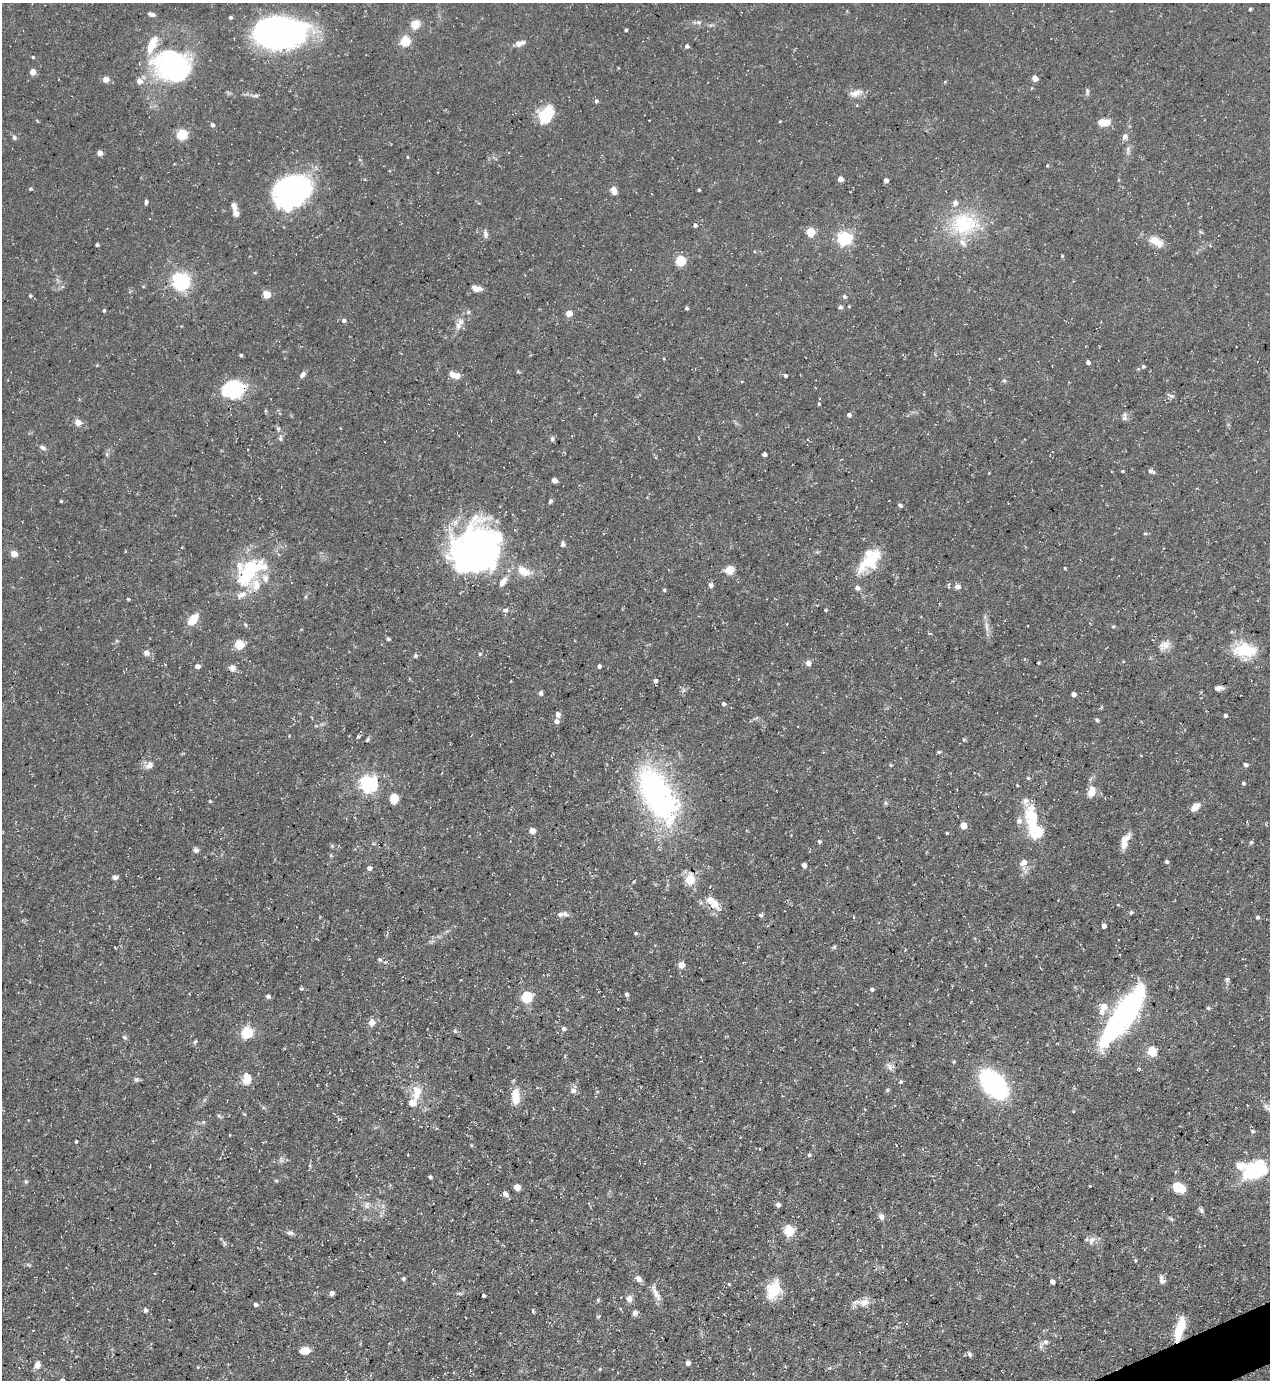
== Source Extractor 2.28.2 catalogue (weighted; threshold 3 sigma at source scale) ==
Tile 6 of 4 x 4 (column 2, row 2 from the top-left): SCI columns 1547-2814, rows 2759-4136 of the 5499 x 5515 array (HDU 1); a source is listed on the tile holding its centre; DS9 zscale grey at full resolution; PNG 1272 x 1382 px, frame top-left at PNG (2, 3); no overlay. Shown black and unused: <1% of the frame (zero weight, under 3 of 5 exposures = <1% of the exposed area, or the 3 px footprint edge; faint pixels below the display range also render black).
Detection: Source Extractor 2.28.2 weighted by HDU 2 'WHT'; one run over the whole footprint, this tile lists its part. Background 0.0593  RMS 0.004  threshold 0.0181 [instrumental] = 3 sigma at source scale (4.5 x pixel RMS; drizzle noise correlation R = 1.50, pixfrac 1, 0.05/0.05 arcsec/px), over >= 5 px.
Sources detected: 259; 8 inside a brighter object's white glare — not listed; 16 inside a brighter listed object's ellipse — not listed separately; the other 235 listed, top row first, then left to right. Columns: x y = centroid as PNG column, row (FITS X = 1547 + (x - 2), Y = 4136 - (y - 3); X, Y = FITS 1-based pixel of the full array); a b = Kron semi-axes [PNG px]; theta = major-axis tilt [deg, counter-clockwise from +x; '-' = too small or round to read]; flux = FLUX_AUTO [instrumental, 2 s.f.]
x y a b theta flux
1250 9 3 3 - 0.64
151 14 8 4 -18 1.2
230 17 4 4 - 0.78
698 22 7 7 - 1.1
415 24 5 5 - 16
626 30 3 3 - 0.58
283 34 45 22 20 130
405 41 5 5 - 24
520 43 13 6 17 2.3
152 45 23 9 66 8.7
687 46 4 4 - 1
33 57 3 3 - 0.49
174 66 29 25 -19 83
32 72 4 4 - 4.5
1035 78 4 4 - 4.5
106 79 5 4 - 4.4
139 81 6 6 - 2.7
1087 91 9 4 -87 0.85
856 93 16 8 22 3.2
256 95 7 4 -1 0.73
596 101 5 5 - 0.89
546 115 19 13 61 14
780 121 4 2 - 0.28
1104 122 12 7 -3 5.7
212 125 5 4 - 1.1
182 134 5 5 - 31
1125 136 8 7 - 1.6
14 137 6 6 - 0.85
100 153 4 4 - 3.6
407 157 4 3 - 0.33
841 179 4 4 - 3.2
886 180 4 4 - 2.1
614 190 8 5 -70 3.8
699 190 3 3 - 0.47
291 192 37 16 36 65
146 202 6 3 88 0.8
234 206 11 6 -72 1.9
236 214 6 6 - 2.1
964 224 38 29 5 26
695 225 4 4 - 0.91
810 232 5 5 - 16
485 234 11 5 -81 1.2
844 238 6 6 - 85
1156 242 20 10 -34 4.8
97 245 4 3 - 0.8
1062 256 3 3 - 0.36
680 261 5 5 - 27
180 281 6 6 - 150
476 288 12 6 -15 2.5
267 295 7 6 - 4.1
30 296 4 3 - 0.48
844 296 6 5 - 0.78
840 307 6 4 20 0.65
687 308 3 3 - 0.7
104 310 5 4 - 0.48
569 313 4 4 - 6.5
344 320 5 4 - 1.1
458 326 10 6 -80 1.8
241 355 4 3 - 0.62
1088 362 4 4 - 1.2
1143 366 5 5 - 0.62
303 374 8 5 52 1.3
452 374 8 6 -61 2.7
785 376 4 3 - 0.83
1004 381 6 4 -1 0.53
233 390 24 18 14 24
1171 396 10 4 -26 0.92
819 404 4 3 - 0.41
849 415 5 5 - 1.2
1124 418 7 7 - 1.2
78 422 5 5 - 5.6
280 438 9 5 87 1
552 439 6 5 - 0.77
43 448 9 5 -33 1.2
107 454 7 4 -72 0.64
764 454 4 4 - 1.3
1122 471 4 3 - 0.45
1151 471 9 5 -26 1.2
554 480 4 4 - 3.1
61 501 3 3 - 0.46
550 501 6 4 62 0.72
900 505 6 4 -31 0.72
563 544 6 5 - 1.1
474 551 56 38 -84 100
14 554 5 4 - 5.4
869 560 37 12 42 13
251 567 39 22 9 23
1065 568 5 3 - 0.35
729 570 5 5 - 17
523 571 18 11 -26 5.8
711 585 6 5 - 1.1
957 587 6 6 - 1.7
857 588 5 5 - 1.5
664 590 4 4 - 0.58
241 595 17 8 30 3.5
128 599 4 3 - 0.39
505 610 8 6 2 1.1
825 610 3 3 - 0.48
193 619 12 7 51 7.2
246 625 6 3 -70 0.49
987 626 15 4 -87 2
1113 627 5 3 - 0.41
388 639 5 4 - 0.63
239 644 5 5 - 20
1164 645 17 11 23 3.2
1245 650 31 16 -8 14
146 653 8 8 - 1.6
480 654 5 4 - 0.68
415 656 5 4 - 0.78
808 663 5 5 - 2.4
1038 663 5 3 - 0.41
197 666 5 4 - 1.9
599 666 4 3 - 1.1
232 668 9 8 - 1.7
655 681 5 4 - 0.89
1220 688 10 6 -23 1.5
540 693 5 4 - 1.2
1073 694 4 4 - 1.8
723 704 5 5 - 0.81
558 714 5 5 - 2.3
1225 715 4 4 - 0.96
1097 720 4 4 - 0.61
556 721 6 5 - 1.7
358 737 5 4 - 0.6
964 740 5 4 - 0.46
939 752 5 3 - 0.57
149 765 12 8 33 2.1
891 765 4 4 - 0.42
1245 765 5 4 - 1.1
1243 783 3 3 - 0.71
368 784 6 6 - 150
1091 792 14 8 75 4.2
658 796 73 33 -61 94
394 799 8 7 - 6.8
210 801 4 4 - 0.4
1195 807 10 6 40 3.6
1032 817 43 16 -73 18
963 826 5 4 - 5.5
532 831 5 5 - 5
1036 832 6 6 - 59
947 833 3 2 - 0.44
1124 840 19 7 43 3.3
820 841 5 3 - 0.63
1251 842 4 4 - 0.66
196 850 6 6 - 1.2
1167 861 5 4 - 0.62
1024 862 8 6 45 2.6
804 865 5 4 - 1.6
369 868 5 4 - 1.5
115 877 7 5 4 1.1
690 879 5 5 - 21
715 904 19 11 -51 4.9
1118 905 4 2 - 0.3
1131 912 5 4 - 0.74
560 914 11 7 10 1.8
761 915 6 4 49 0.69
1257 917 4 4 - 0.76
1104 926 4 4 - 1.8
636 933 5 4 - 0.5
834 947 5 5 - 0.54
905 950 3 3 - 0.31
380 959 6 3 -51 0.76
681 965 5 5 - 3.8
1227 979 7 6 - 0.8
301 989 5 4 - 0.6
872 989 5 4 - 0.81
626 994 4 4 - 1
268 997 5 4 - 1.1
526 997 5 5 - 38
1103 1007 7 6 - 5.1
1208 1008 5 4 - 0.61
1101 1012 7 7 - 2.2
1125 1013 55 19 54 89
371 1022 6 6 - 4
564 1029 5 5 - 1.1
455 1031 6 5 - 0.66
246 1033 6 5 - 40
124 1037 7 5 -17 0.73
195 1042 7 4 52 0.6
1152 1051 5 5 - 18
565 1056 4 4 - 0.46
890 1067 11 7 -60 1.7
247 1078 14 10 86 4.8
136 1079 7 6 - 0.88
901 1082 4 4 - 0.62
994 1084 23 14 -48 72
888 1090 6 4 69 0.54
573 1091 8 7 - 1.4
417 1093 19 11 78 6.5
515 1096 19 10 90 6.8
412 1103 5 5 - 6.7
203 1122 6 4 45 0.58
1253 1131 5 4 - 0.61
76 1141 3 2 - 0.45
809 1155 5 4 - 0.75
281 1160 9 4 -77 0.85
1257 1168 23 16 24 29
430 1177 4 3 - 0.67
276 1180 6 4 -1 0.45
26 1182 6 5 - 0.59
517 1187 5 5 - 4.8
1179 1188 13 9 -30 6.3
505 1194 8 6 -52 1.7
778 1205 5 5 - 1.4
1201 1210 7 6 - 0.95
881 1217 8 6 -54 1.5
1171 1219 6 5 - 0.63
788 1231 5 5 - 27
290 1233 9 6 -9 1.1
1091 1240 12 8 55 2.2
403 1278 5 5 - 0.72
638 1279 8 6 -42 1.8
1052 1281 4 4 - 1.5
1162 1281 10 5 -12 1.2
729 1284 4 4 - 0.35
774 1290 19 12 68 12
332 1293 5 5 - 1.4
483 1295 3 3 - 0.61
656 1295 14 8 -62 2.7
629 1299 8 7 - 2.1
598 1300 5 4 - 0.47
864 1302 16 10 9 3.8
256 1304 5 4 - 1.1
145 1310 5 5 - 1
533 1310 7 3 -81 0.44
635 1313 7 7 - 1.1
599 1316 5 3 - 0.39
1179 1332 23 10 73 8.7
1045 1342 8 7 - 1.2
305 1351 9 7 3 4.5
969 1354 7 5 -61 0.97
688 1363 4 4 - 1.9
37 1365 9 7 68 2.4
198 1367 5 4 - 0.35
62 1380 4 4 - 1.1
Overlapping masked pixels (flux is a lower limit): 1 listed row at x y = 1179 1332
Isophote crosses this tile's border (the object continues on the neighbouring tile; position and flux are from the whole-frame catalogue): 2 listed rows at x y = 1245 650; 62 1380